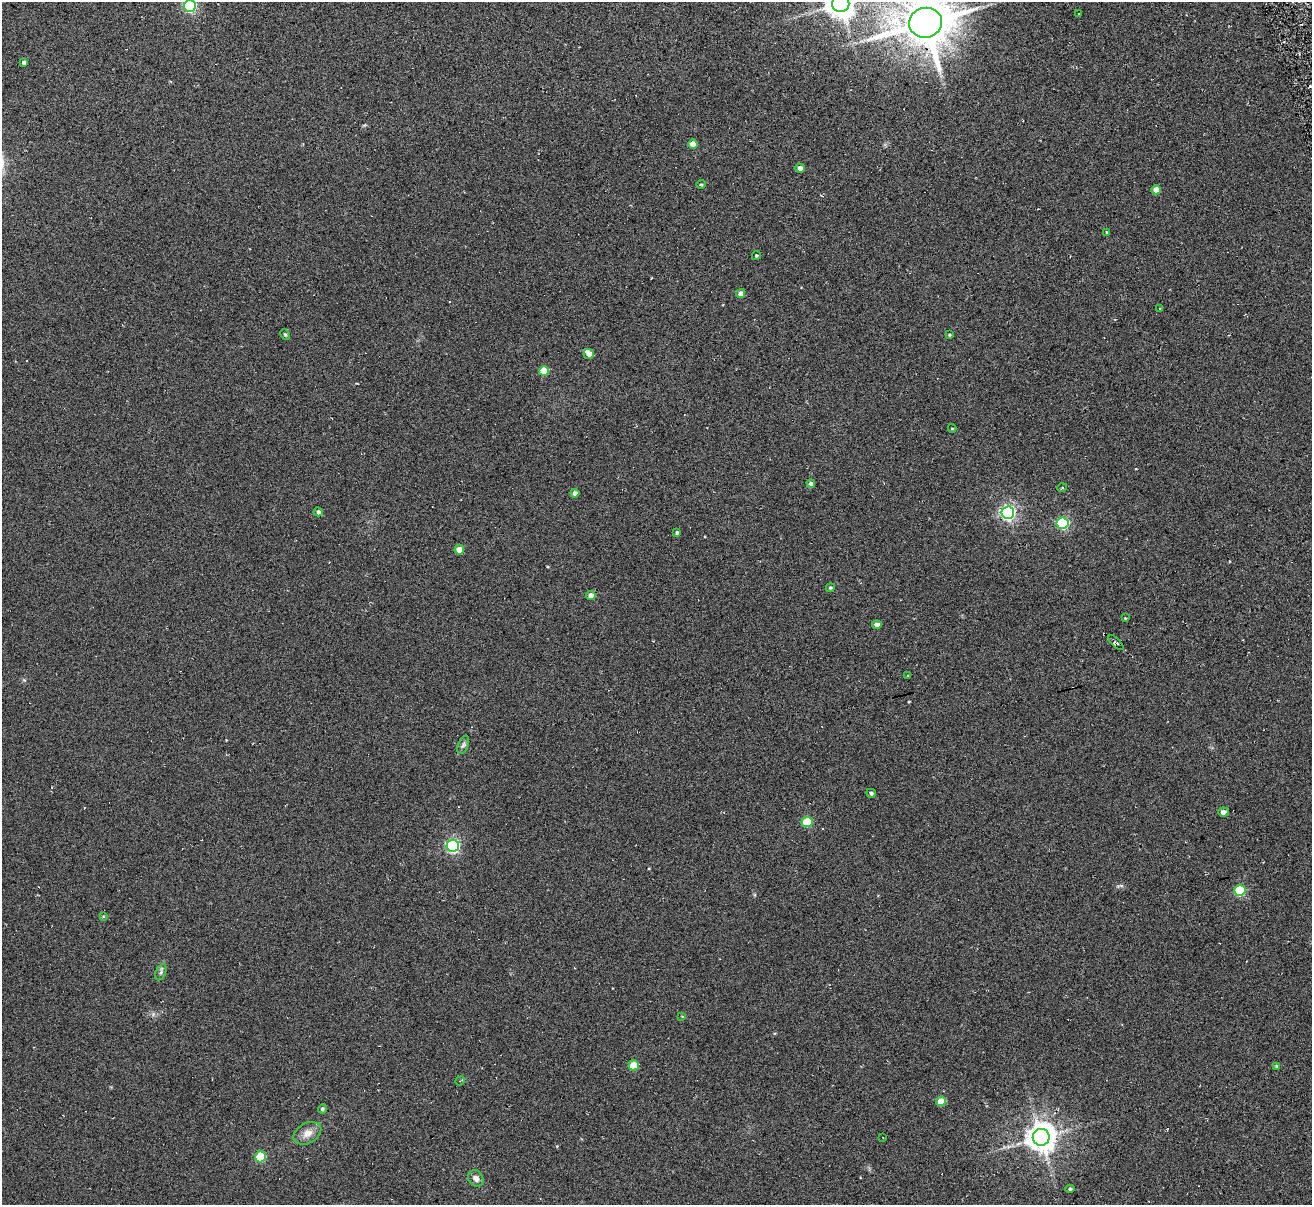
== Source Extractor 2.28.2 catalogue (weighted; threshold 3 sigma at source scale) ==
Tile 10 of 4 x 4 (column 2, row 3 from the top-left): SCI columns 1366-2675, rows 1361-2563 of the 5294 x 5235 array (HDU 1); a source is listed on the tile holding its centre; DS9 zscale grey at full resolution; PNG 1314 x 1207 px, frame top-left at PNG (2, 2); each listed source drawn as its Kron ellipse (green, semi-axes under 4 px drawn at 4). Shown black and unused: <1% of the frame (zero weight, under 3 of 6 exposures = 3% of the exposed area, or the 3 px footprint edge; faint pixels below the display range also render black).
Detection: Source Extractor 2.28.2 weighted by HDU 2 'WHT'; one run over the whole footprint, this tile lists its part. Background 0.105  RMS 0.051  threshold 0.207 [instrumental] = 3 sigma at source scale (4.09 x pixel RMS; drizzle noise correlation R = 1.36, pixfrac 0.8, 0.05/0.05 arcsec/px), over >= 5 px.
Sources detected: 61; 8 cosmic-ray / hot-pixel residue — neither listed nor drawn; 1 inside a brighter listed object's ellipse — not listed separately; the other 52 listed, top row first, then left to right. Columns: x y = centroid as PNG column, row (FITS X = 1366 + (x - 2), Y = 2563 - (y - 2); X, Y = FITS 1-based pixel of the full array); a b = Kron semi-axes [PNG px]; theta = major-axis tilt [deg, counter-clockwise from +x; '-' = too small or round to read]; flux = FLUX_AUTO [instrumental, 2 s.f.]
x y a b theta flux
841 4 8 8 - 6500
190 6 6 6 - 670
1079 13 2 2 - 4.5
925 23 16 15 - 24000
24 62 4 3 - 14
693 144 4 4 - 48
800 168 5 4 - 22
701 184 5 4 - 5.4
1156 190 5 4 - 44
1107 232 4 3 - 5.2
756 256 4 4 - 6
741 293 5 4 - 23
1160 309 3 3 - 8.4
285 335 6 4 -62 6.5
949 335 4 3 - 5.6
589 354 5 5 - 30
544 371 5 5 - 140
952 428 4 4 - 5.2
811 483 4 4 - 18
1062 488 5 3 - 4.1
575 493 4 4 - 18
318 512 4 4 - 13
1008 513 6 6 - 1300
1062 523 6 5 - 550
677 533 4 4 - 7.8
459 550 5 4 - 64
830 588 4 4 - 7.1
591 596 4 4 - 36
1125 618 3 3 - 3.3
877 625 4 4 - 26
1116 643 9 3 -45 9.2
908 676 3 3 - 4.2
463 745 10 5 67 11
871 793 5 4 - 10
1223 812 5 4 - 23
807 822 5 5 - 210
453 846 6 6 - 910
1240 891 6 5 - 230
103 916 4 3 - 3.8
161 972 9 5 66 11
682 1017 4 3 - 3.5
634 1065 5 5 - 110
1276 1066 4 4 - 5
460 1081 5 4 - 5.3
941 1101 5 5 - 86
322 1109 4 4 - 9.4
307 1133 15 10 29 42
1041 1137 8 8 - 7000
883 1138 2 2 - 2.4
260 1157 5 5 - 220
476 1178 8 7 - 24
1070 1189 4 4 - 8
Isophote crosses this tile's border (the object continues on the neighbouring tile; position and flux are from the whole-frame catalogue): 3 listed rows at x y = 841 4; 190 6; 925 23